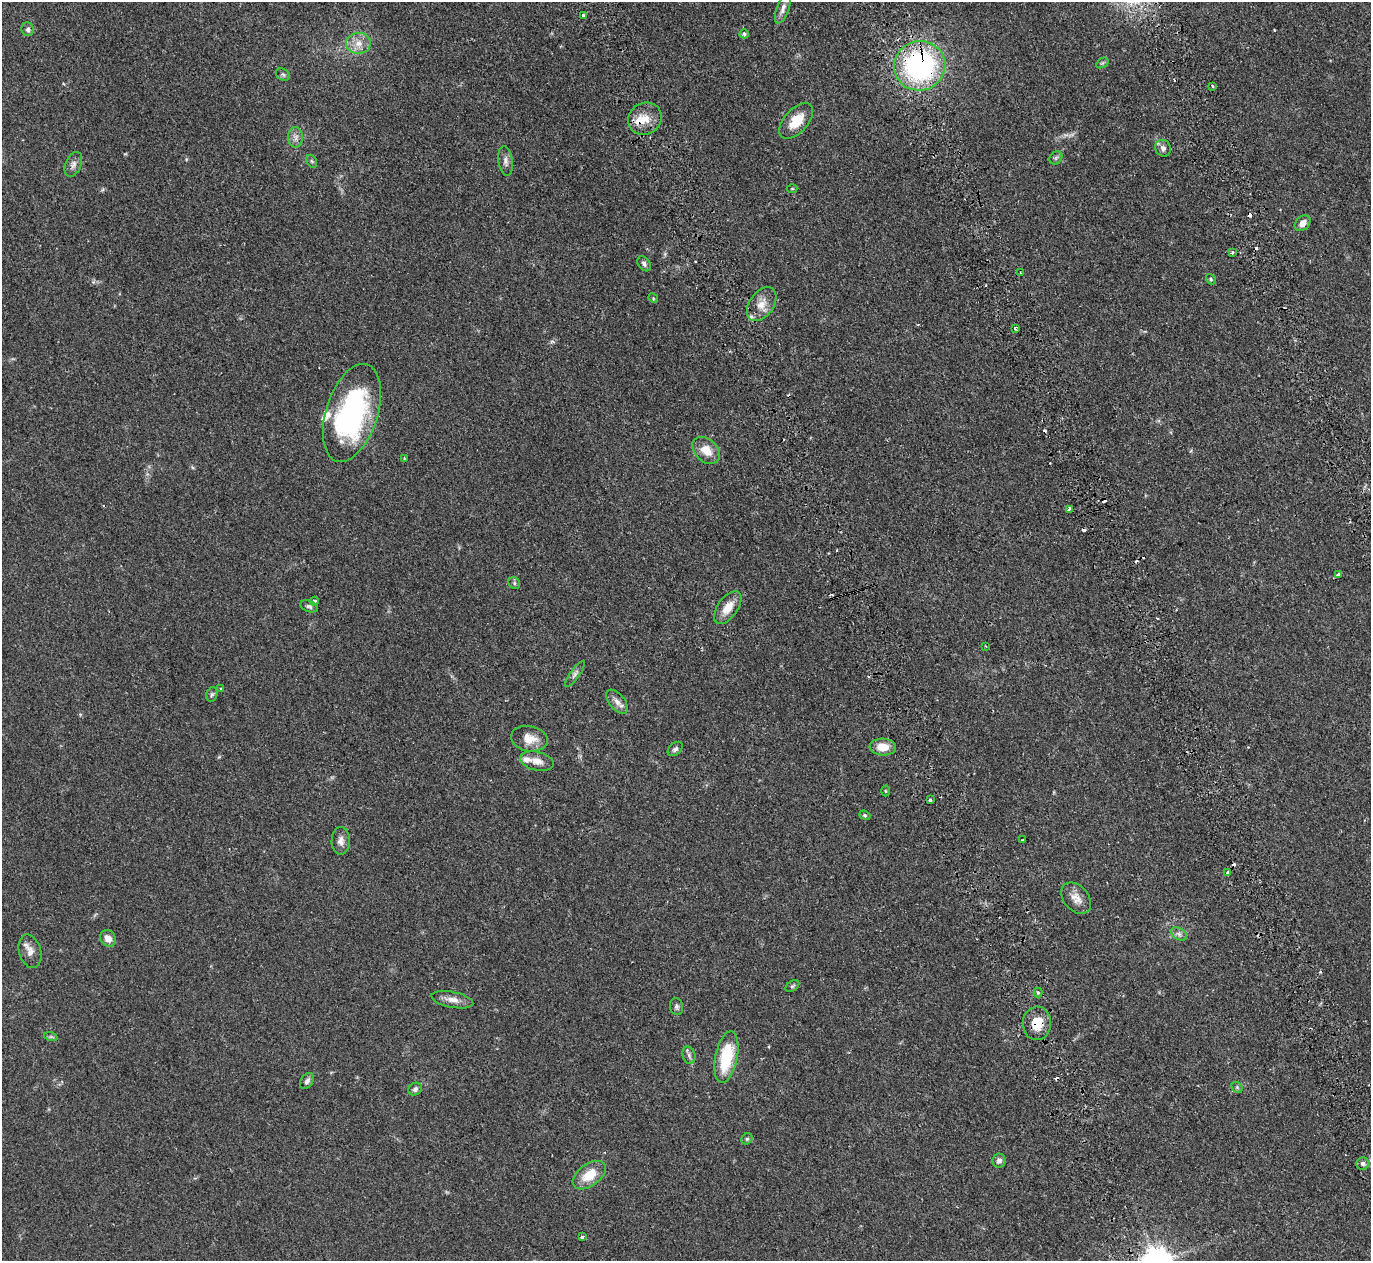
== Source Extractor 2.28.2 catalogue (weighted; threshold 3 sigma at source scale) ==
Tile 6 of 4 x 4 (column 2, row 2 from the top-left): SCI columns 1700-3068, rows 2994-4252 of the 6129 x 6111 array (HDU 1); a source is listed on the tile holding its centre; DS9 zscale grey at full resolution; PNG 1373 x 1263 px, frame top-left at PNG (2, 2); each listed source drawn as its Kron ellipse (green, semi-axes under 4 px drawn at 4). Shown black and unused: <1% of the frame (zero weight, under 2 of 3 exposures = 11% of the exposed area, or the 3 px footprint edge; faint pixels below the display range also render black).
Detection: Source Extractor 2.28.2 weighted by HDU 2 'WHT'; one run over the whole footprint, this tile lists its part. Background 0.0542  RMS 0.0046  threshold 0.0205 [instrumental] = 3 sigma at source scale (4.5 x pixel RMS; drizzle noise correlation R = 1.50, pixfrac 1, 0.05/0.05 arcsec/px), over >= 5 px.
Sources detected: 85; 11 cosmic-ray / hot-pixel residue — neither listed nor drawn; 4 inside a brighter listed object's ellipse — not listed separately; the other 70 listed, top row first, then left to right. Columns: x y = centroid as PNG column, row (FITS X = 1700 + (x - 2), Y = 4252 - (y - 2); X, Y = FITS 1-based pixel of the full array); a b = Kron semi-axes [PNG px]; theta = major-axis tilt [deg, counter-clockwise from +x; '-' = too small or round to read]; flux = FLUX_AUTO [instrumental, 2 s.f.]
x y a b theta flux
783 8 16 6 70 2.4
583 15 3 3 - 1.6
28 29 7 6 - 1.3
744 34 5 4 - 0.91
358 43 12 10 2 4.4
1102 63 7 4 33 0.7
920 66 26 24 24 87
283 74 7 5 -35 0.84
1212 86 4 2 - 0.42
645 119 17 15 33 6.7
796 121 21 12 47 9.2
296 137 10 7 90 2
1163 148 8 7 - 1.9
1056 158 7 5 47 0.87
312 161 7 5 -59 0.67
506 161 15 7 -82 2
73 164 13 7 66 2.1
792 189 5 3 - 0.41
1303 223 9 6 46 3.2
1232 252 3 3 - 1.1
644 264 8 5 -55 1.2
1021 273 3 2 - 0.36
1211 279 5 4 - 0.61
653 298 5 4 - 0.48
762 304 19 12 54 5.4
1015 328 4 3 - 1.1
352 413 51 26 72 77
706 450 16 11 -43 6.3
404 458 3 3 - 0.35
1069 509 4 3 - 0.69
1338 574 4 3 - 2.1
514 583 6 5 - 0.78
314 601 4 4 - 1.1
309 606 9 5 -21 1.2
728 608 19 10 54 6.5
985 646 3 2 - 0.35
575 674 16 5 55 1.5
221 689 3 3 - 0.96
212 694 7 5 73 0.9
617 702 14 7 -51 2.7
529 739 18 12 -10 5.7
883 747 13 8 -2 5.8
675 749 9 6 42 1.3
537 761 17 9 -12 3.8
885 791 5 3 - 0.4
930 799 3 3 - 3.2
865 815 6 4 -22 0.57
1022 840 3 2 - 0.58
341 841 14 9 89 2.7
1228 873 4 3 - 2.4
1076 898 18 12 -49 4.3
1179 934 9 5 -31 1.3
108 938 8 7 - 3.1
30 951 17 11 -73 3.5
792 986 8 5 36 0.67
1038 992 5 4 - 0.69
452 1000 21 8 -11 3.8
676 1007 8 6 -78 1.1
1037 1023 16 14 87 8.3
51 1037 7 4 -18 0.72
689 1055 9 6 -73 1.3
726 1057 26 11 78 22
307 1081 9 6 58 1.5
1237 1087 6 4 -46 0.71
415 1089 7 6 - 1.3
747 1139 6 5 - 0.71
999 1160 7 6 - 1.6
1363 1164 6 6 - 1
589 1175 19 11 36 9
582 1237 4 3 - 2.2
Overlapping masked pixels (flux is a lower limit): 4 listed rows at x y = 920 66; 645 119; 1228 873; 1037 1023